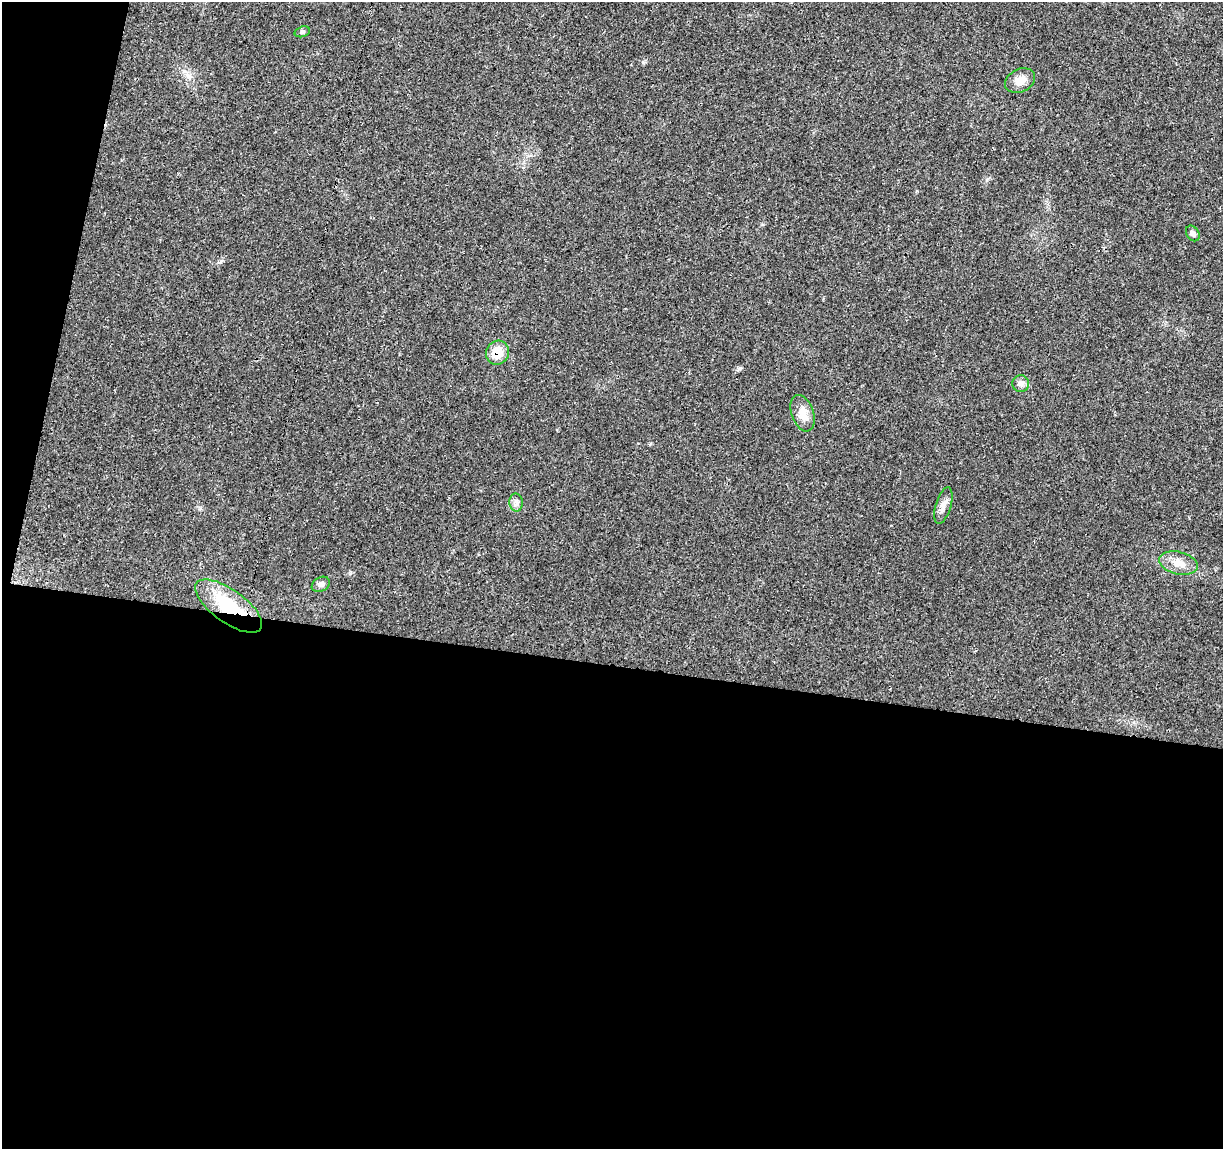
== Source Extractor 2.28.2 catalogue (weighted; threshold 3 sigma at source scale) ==
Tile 13 of 4 x 4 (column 1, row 4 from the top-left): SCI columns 6-1226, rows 232-1378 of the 4900 x 5106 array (HDU 1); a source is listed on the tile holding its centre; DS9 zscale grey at full resolution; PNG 1225 x 1151 px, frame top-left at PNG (2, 2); each listed source drawn as its Kron ellipse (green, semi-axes under 4 px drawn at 4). Shown black and unused: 45% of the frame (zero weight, under 3 of 4 exposures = <1% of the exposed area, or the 3 px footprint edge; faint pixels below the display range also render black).
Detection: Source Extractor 2.28.2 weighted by HDU 2 'WHT'; one run over the whole footprint, this tile lists its part. Background 0.0199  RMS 0.0029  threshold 0.0128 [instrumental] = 3 sigma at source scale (4.5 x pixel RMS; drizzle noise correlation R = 1.50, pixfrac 1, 0.0396/0.0396 arcsec/px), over >= 5 px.
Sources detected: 11; all 11 listed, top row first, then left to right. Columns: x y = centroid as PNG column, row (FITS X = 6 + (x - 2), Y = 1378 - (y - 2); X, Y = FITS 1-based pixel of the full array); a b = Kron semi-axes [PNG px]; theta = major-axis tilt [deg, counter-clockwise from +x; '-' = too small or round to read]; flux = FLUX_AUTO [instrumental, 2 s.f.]
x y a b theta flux
302 32 8 5 17 0.52
1020 80 16 11 26 2.9
1193 233 8 6 -55 0.87
497 353 12 11 - 5.9
1021 384 8 8 - 1.1
803 413 19 11 -71 3.3
516 503 9 6 -88 0.97
943 505 19 8 73 1.8
1178 563 20 11 -13 3.6
321 584 9 7 32 0.94
229 606 39 16 -35 17
Overlapping masked pixels (flux is a lower limit): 2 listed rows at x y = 497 353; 229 606
Unlisted compact peaks at least as high as the median listed source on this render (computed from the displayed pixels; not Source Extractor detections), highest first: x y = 740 368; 643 62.